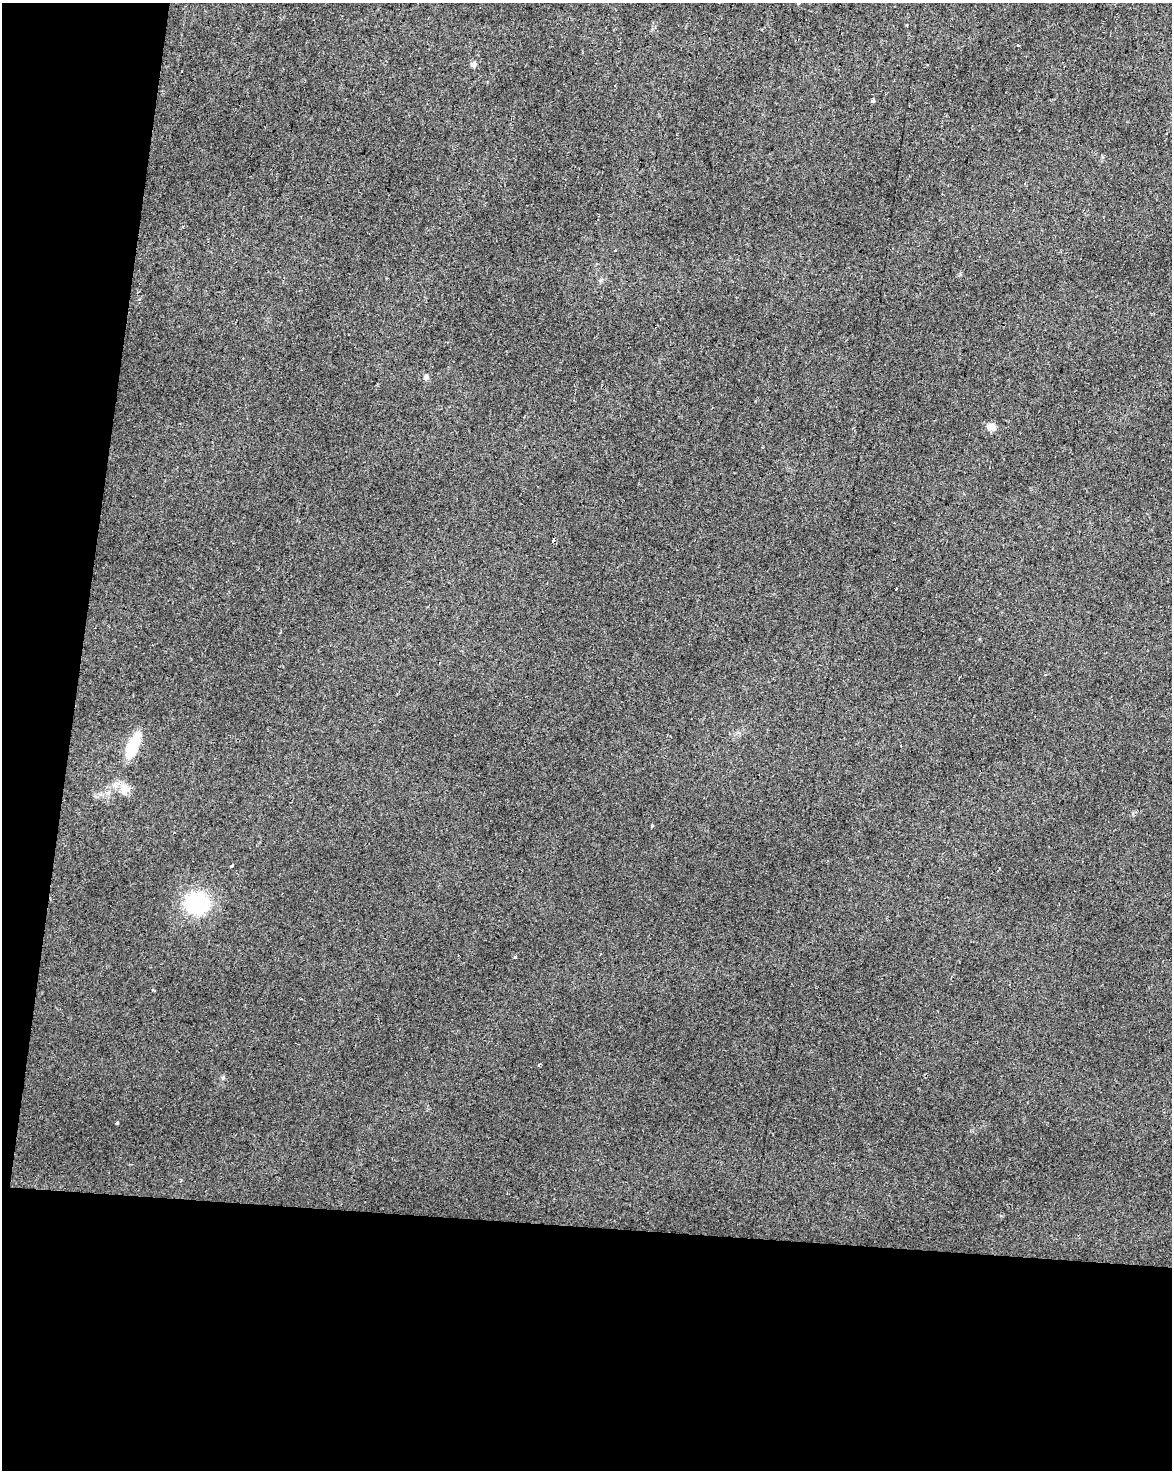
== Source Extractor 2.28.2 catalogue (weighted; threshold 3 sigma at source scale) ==
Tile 9 of 4 x 3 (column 1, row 3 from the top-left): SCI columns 6-1175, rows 285-1752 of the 4687 x 4912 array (HDU 1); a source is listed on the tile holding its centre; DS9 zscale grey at full resolution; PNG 1174 x 1472 px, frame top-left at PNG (2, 3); no overlay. Shown black and unused: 23% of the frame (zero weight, under 2 of 3 exposures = <1% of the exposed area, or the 3 px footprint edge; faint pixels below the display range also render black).
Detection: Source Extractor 2.28.2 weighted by HDU 2 'WHT'; one run over the whole footprint, this tile lists its part. Background 0.0282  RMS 0.0063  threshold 0.0281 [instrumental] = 3 sigma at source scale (4.5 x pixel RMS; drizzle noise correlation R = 1.50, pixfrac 1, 0.0396/0.0396 arcsec/px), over >= 5 px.
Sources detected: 19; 4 cosmic-ray / hot-pixel residue — not listed; the other 15 listed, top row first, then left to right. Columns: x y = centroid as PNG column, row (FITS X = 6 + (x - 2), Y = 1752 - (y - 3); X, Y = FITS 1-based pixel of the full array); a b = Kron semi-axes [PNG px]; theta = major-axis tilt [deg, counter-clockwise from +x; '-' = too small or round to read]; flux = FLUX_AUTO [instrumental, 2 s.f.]
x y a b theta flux
799 3 3 3 - 1.5
1018 45 3 3 - 1.3
473 64 8 6 48 2
873 100 3 3 - 8.1
426 377 8 6 44 1.6
991 427 11 9 -17 4.1
553 540 3 3 - 6.6
133 746 26 10 67 22
124 789 16 13 62 6.6
652 826 3 3 - 2.5
231 866 3 3 - 2.6
197 903 22 18 -4 51
223 1078 6 5 - 0.96
117 1123 3 3 - 2.4
181 1180 4 3 - 0.58
Isophote crosses this tile's border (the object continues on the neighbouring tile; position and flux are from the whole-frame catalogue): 1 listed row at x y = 799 3
Unlisted compact peaks at least as high as the median listed source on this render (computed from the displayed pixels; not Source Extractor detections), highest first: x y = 515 957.